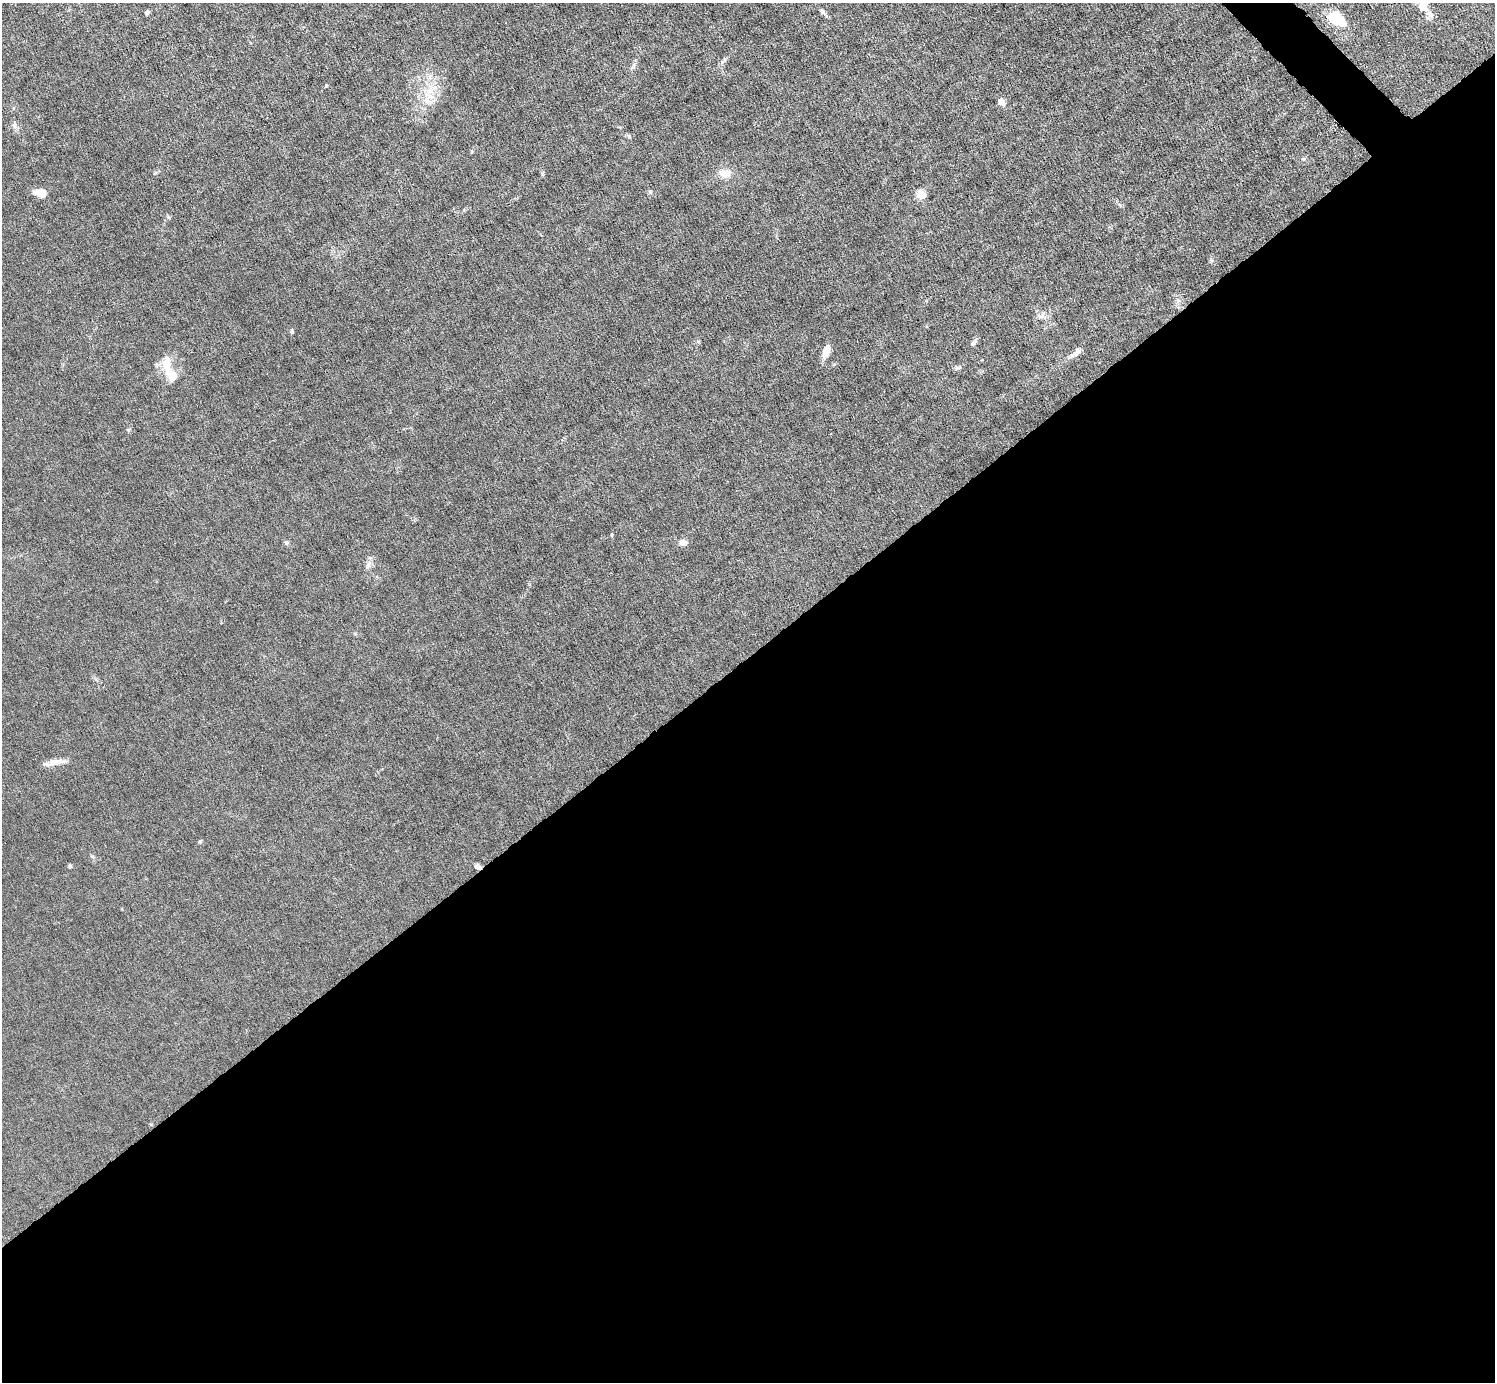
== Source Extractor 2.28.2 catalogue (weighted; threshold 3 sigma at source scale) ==
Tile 15 of 4 x 4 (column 3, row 4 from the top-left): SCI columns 2988-4480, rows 297-1676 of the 5974 x 5972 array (HDU 1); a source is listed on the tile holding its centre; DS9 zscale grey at full resolution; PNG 1497 x 1384 px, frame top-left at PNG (2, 3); no overlay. Shown black and unused: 53% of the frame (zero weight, under 6 of 12 exposures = <1% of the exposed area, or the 3 px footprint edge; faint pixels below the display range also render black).
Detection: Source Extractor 2.28.2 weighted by HDU 2 'WHT'; one run over the whole footprint, this tile lists its part. Background 0.0142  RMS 0.003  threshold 0.0124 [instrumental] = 3 sigma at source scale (4.09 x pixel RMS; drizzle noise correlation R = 1.36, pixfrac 0.8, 0.05/0.05 arcsec/px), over >= 5 px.
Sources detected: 33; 1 inside a brighter listed object's ellipse — not listed separately; the other 32 listed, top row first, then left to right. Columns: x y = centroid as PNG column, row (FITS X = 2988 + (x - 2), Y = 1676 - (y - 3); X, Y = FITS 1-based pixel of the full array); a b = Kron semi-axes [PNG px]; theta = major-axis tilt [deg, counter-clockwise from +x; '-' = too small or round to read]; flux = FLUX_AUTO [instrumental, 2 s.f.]
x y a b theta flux
1422 6 15 10 -38 3
822 11 8 5 -58 0.78
147 12 5 4 - 0.68
1337 18 21 14 -40 7.6
724 60 6 4 71 0.47
326 85 4 4 - 0.28
428 99 25 11 53 5.5
1001 102 10 7 -66 1.6
14 125 9 6 -89 0.92
725 173 16 11 -4 2.8
542 174 6 4 89 0.36
650 192 7 4 -46 0.44
40 193 13 7 -10 3.4
921 195 7 6 - 4.5
1178 301 8 6 45 0.83
1042 316 11 9 34 1.6
292 331 6 5 - 0.48
973 343 11 6 49 0.76
826 351 13 6 67 3.7
1076 352 16 7 44 1.7
168 368 31 11 -81 5.4
957 368 7 6 - 0.58
128 430 6 5 - 0.38
612 535 5 3 - 0.26
287 543 6 6 - 0.54
683 543 8 6 -10 1.8
368 565 11 6 72 1
55 762 27 6 10 2.7
200 841 5 4 - 0.35
92 856 6 4 -20 0.37
70 866 5 4 - 0.61
478 867 7 5 -39 1.1
Overlapping masked pixels (flux is a lower limit): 1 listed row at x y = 478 867
Isophote crosses this tile's border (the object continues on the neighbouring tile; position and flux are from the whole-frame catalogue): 1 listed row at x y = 1422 6
Unlisted compact peaks at least as high as the median listed source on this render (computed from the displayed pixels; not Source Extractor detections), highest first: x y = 629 136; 155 173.